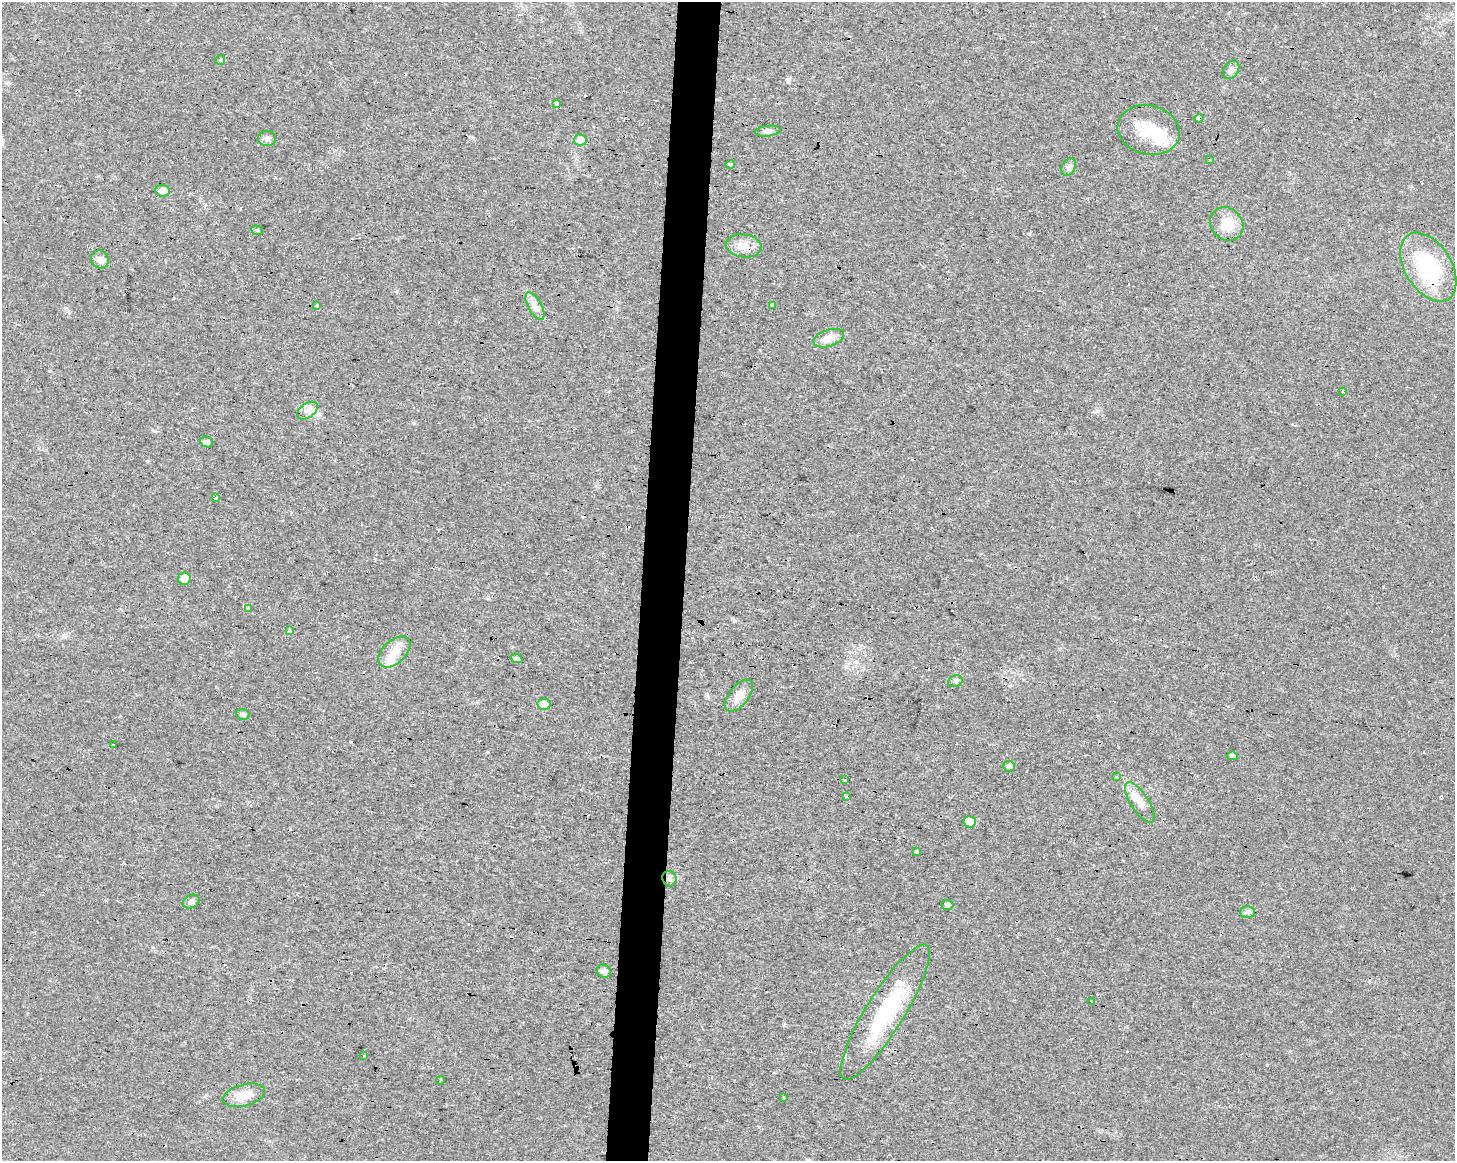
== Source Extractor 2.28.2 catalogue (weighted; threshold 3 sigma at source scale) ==
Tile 8 of 3 x 4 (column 2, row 3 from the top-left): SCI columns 1735-3187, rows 1159-2317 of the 4865 x 4639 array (HDU 1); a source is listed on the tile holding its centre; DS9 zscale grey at full resolution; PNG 1457 x 1163 px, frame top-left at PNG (2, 2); each listed source drawn as its Kron ellipse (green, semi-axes under 4 px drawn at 4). Shown black and unused: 3% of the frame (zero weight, under 3 of 4 exposures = <1% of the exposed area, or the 3 px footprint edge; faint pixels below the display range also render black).
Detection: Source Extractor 2.28.2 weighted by HDU 2 'WHT'; one run over the whole footprint, this tile lists its part. Background 0.0168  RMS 0.0031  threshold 0.0137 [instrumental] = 3 sigma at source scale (4.5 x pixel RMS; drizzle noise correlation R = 1.50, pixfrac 1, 0.0396/0.0396 arcsec/px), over >= 5 px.
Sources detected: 74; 2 inside a brighter object's white glare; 16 cosmic-ray / hot-pixel residue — neither listed nor drawn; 2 inside a brighter listed object's ellipse — not listed separately; the other 54 listed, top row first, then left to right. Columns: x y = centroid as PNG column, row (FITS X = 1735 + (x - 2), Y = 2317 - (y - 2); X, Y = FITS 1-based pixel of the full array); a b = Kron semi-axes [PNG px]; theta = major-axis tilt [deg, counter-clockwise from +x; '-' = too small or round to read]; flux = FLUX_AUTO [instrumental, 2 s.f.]
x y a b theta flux
220 60 5 4 - 0.36
1231 70 10 7 55 1.1
557 104 4 3 - 0.8
1199 118 4 3 - 69
1149 130 31 24 -14 11
768 131 12 5 7 1.1
267 138 9 7 -4 1.1
580 140 6 6 - 2.6
1210 159 3 2 - 0.53
730 165 5 3 - 0.36
1069 167 9 6 65 0.9
163 191 7 6 - 2.1
1227 224 18 15 -46 6
257 230 6 4 -19 0.43
744 246 18 11 -6 3.3
100 259 9 8 - 1.7
1428 267 38 23 -58 25
772 305 3 3 - 38
316 306 4 3 - 0.95
535 306 15 6 -61 1.8
829 338 16 8 18 2.6
1342 392 3 3 - 0.84
307 411 12 7 35 1.7
206 442 6 5 - 1.1
216 497 3 3 - 3.9
184 578 6 6 - 3.9
249 609 3 3 - 5.2
289 630 4 3 - 1.2
394 652 19 11 43 4.3
517 658 6 4 -23 0.89
955 681 7 5 20 0.65
739 696 19 10 51 3.1
544 704 6 5 - 5.2
243 714 7 5 -15 0.8
113 745 4 3 - 0.6
1232 756 5 4 - 1.1
1009 766 6 5 - 0.92
1117 777 3 3 - 1.1
845 779 3 3 - 0.81
846 796 3 3 - 2.7
1140 802 23 9 -57 3.4
970 822 6 5 - 3.8
917 851 4 3 - 1.8
669 879 8 7 - 0.92
191 902 9 6 26 0.87
947 905 6 5 - 0.77
1247 912 7 6 - 0.7
604 971 7 6 - 1.2
1091 1002 3 3 - 0.83
885 1012 79 19 58 22
364 1055 3 3 - 1.3
440 1080 4 3 - 0.85
244 1095 22 11 14 4.7
784 1097 3 3 - 3.3
Overlapping masked pixels (flux is a lower limit): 2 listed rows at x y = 1199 118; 885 1012
Unlisted compact peaks at least as high as the median listed source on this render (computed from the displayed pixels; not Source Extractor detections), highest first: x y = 1029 234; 784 1025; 788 79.